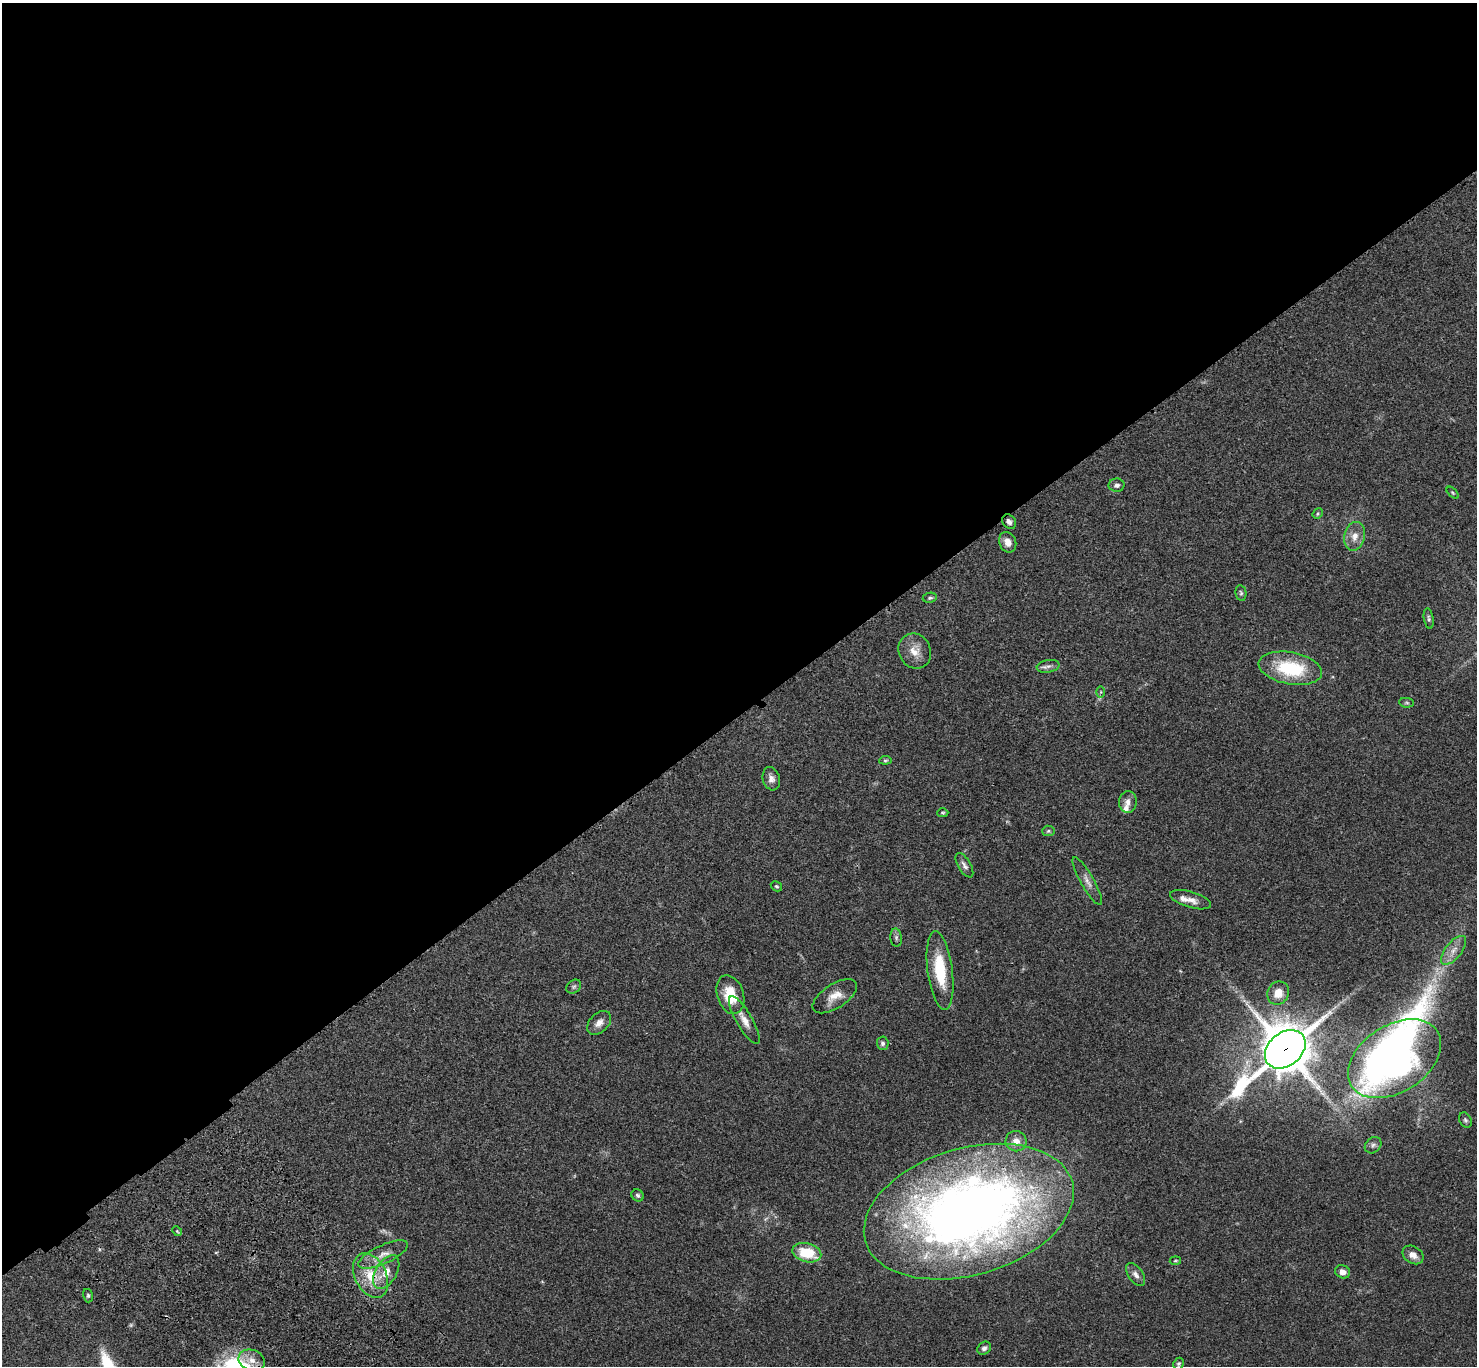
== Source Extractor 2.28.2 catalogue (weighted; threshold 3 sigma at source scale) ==
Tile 2 of 4 x 4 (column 2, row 1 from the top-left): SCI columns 1576-3050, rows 4335-5698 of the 6104 x 6081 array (HDU 1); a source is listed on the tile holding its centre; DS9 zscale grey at full resolution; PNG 1479 x 1368 px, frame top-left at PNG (2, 3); each listed source drawn as its Kron ellipse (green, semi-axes under 4 px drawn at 4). Shown black and unused: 52% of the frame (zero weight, under 3 of 4 exposures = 6% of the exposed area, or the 3 px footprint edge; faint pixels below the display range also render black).
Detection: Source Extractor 2.28.2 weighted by HDU 2 'WHT'; one run over the whole footprint, this tile lists its part. Background 0.0494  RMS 0.0056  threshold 0.0251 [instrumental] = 3 sigma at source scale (4.5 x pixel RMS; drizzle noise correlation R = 1.50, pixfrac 1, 0.05/0.05 arcsec/px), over >= 5 px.
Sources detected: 60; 1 too faint to see at this stretch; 1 inside a brighter object's white glare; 1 cosmic-ray / hot-pixel residue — neither listed nor drawn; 4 inside a brighter listed object's ellipse — not listed separately; the other 53 listed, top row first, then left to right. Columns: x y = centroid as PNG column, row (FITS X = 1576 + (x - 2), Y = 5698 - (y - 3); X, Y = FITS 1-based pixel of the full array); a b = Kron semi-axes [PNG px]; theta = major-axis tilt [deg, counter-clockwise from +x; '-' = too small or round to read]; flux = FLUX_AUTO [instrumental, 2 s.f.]
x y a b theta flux
1117 485 8 6 2 1.9
1453 493 7 4 -45 0.72
1318 514 5 4 - 0.73
1009 522 8 6 -49 2
1355 536 14 10 77 5.3
1008 542 10 8 -68 4.4
1241 593 8 5 -80 1.1
930 598 7 5 10 0.99
1429 619 10 4 -80 1.2
915 651 18 16 -62 7.3
1048 666 11 6 9 2
1290 668 32 16 -11 34
1101 692 6 4 89 0.63
1407 703 7 4 -6 0.87
885 760 6 4 7 0.8
771 779 12 8 -75 3
1128 802 11 9 88 3.2
943 813 6 4 0 0.69
1048 831 6 5 - 0.88
964 865 14 6 -59 2.2
1087 881 27 6 -60 3.8
776 886 6 4 -30 0.79
1190 900 21 8 -17 4.2
896 938 9 5 -84 1.4
1454 950 17 8 51 5.1
940 970 40 12 -82 24
574 986 8 6 37 1.3
1278 993 12 10 61 6.4
730 995 20 13 -72 16
835 996 25 12 33 7.1
744 1020 27 8 -60 5.3
599 1023 14 9 45 3.9
883 1043 7 6 - 1.4
1285 1049 22 16 40 2500
1395 1059 51 33 33 320
1465 1120 8 6 -61 1.3
1016 1141 10 10 - 4.2
1373 1145 9 7 44 1.6
638 1195 6 5 - 1.2
969 1212 108 63 16 550
177 1231 5 4 - 0.69
807 1253 15 9 -14 17
383 1254 27 9 25 7
1413 1255 11 8 -34 4.2
1175 1261 5 3 - 0.61
386 1272 18 10 60 7.3
1343 1272 7 6 - 2.9
1136 1275 13 7 -56 2.8
371 1276 24 15 -63 16
88 1296 7 5 -76 1
984 1348 7 6 - 1.8
252 1360 13 10 -20 5.7
1178 1364 6 5 - 0.93
Overlapping masked pixels (flux is a lower limit): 3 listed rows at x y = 1009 522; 1285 1049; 371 1276